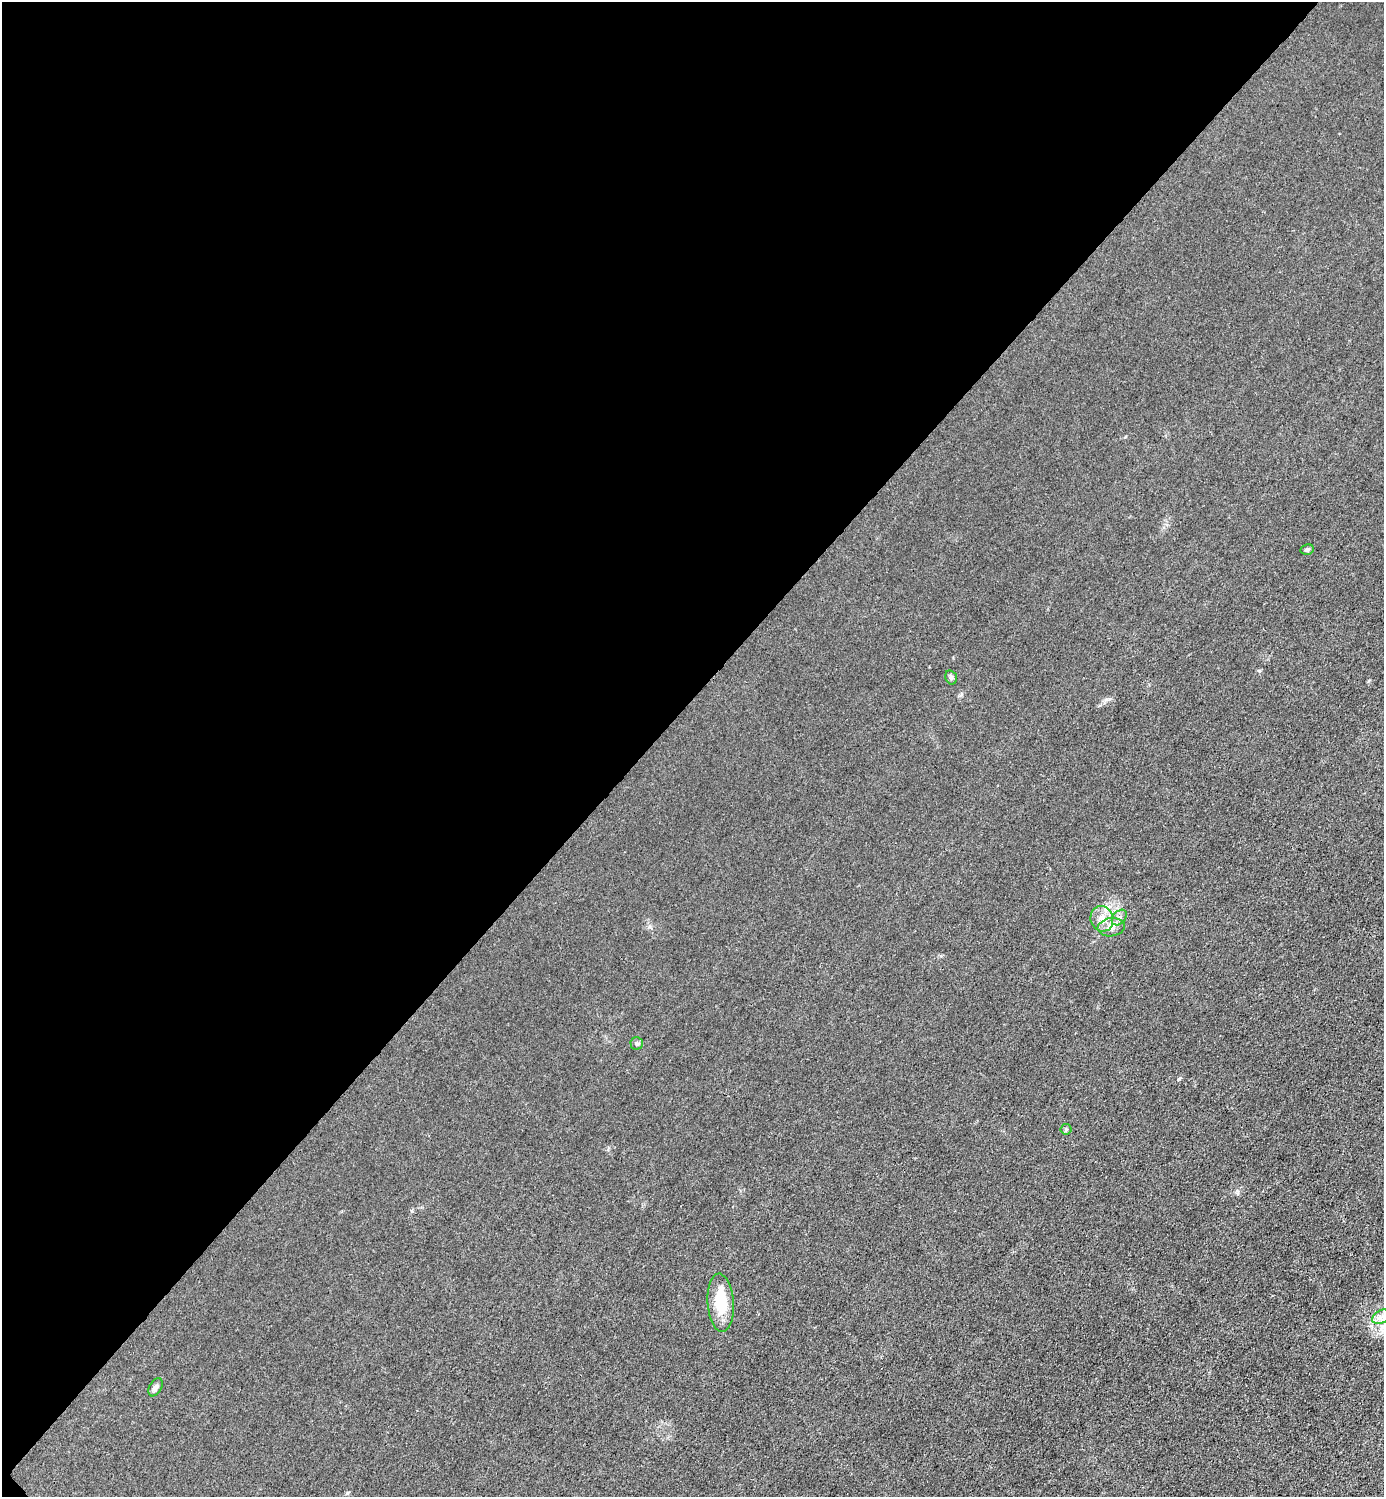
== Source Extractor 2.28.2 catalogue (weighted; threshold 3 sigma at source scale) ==
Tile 5 of 4 x 4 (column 1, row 2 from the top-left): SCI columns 301-1682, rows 2993-4487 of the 5985 x 5985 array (HDU 1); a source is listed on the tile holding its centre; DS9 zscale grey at full resolution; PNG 1386 x 1499 px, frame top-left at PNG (2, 2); each listed source drawn as its Kron ellipse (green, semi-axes under 4 px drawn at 4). Shown black and unused: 47% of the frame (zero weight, under 3 of 4 exposures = <1% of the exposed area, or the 3 px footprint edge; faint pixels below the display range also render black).
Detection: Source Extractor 2.28.2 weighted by HDU 2 'WHT'; one run over the whole footprint, this tile lists its part. Background 0.0213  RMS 0.0062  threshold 0.0279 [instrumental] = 3 sigma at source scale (4.5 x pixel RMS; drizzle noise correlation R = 1.50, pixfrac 1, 0.05/0.05 arcsec/px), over >= 5 px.
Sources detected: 10; all 10 listed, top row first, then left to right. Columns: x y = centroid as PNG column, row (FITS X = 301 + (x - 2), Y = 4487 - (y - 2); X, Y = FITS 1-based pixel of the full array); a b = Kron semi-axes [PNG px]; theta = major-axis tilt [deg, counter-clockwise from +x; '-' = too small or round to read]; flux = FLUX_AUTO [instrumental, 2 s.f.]
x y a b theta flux
1307 549 7 5 12 1.2
951 677 7 5 -74 1.4
1119 917 9 6 49 2
1102 919 13 11 -71 6.2
1111 927 13 9 8 4.3
637 1043 6 6 - 1.2
1066 1129 5 5 - 0.92
721 1303 29 13 -86 19
1381 1317 9 6 29 3.1
156 1387 10 6 62 2
Unlisted compact peaks at least as high as the median listed source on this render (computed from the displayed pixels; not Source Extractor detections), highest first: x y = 1179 1079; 1107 699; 1259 671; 412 1211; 1125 437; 649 927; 1237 1191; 960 695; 1369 681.